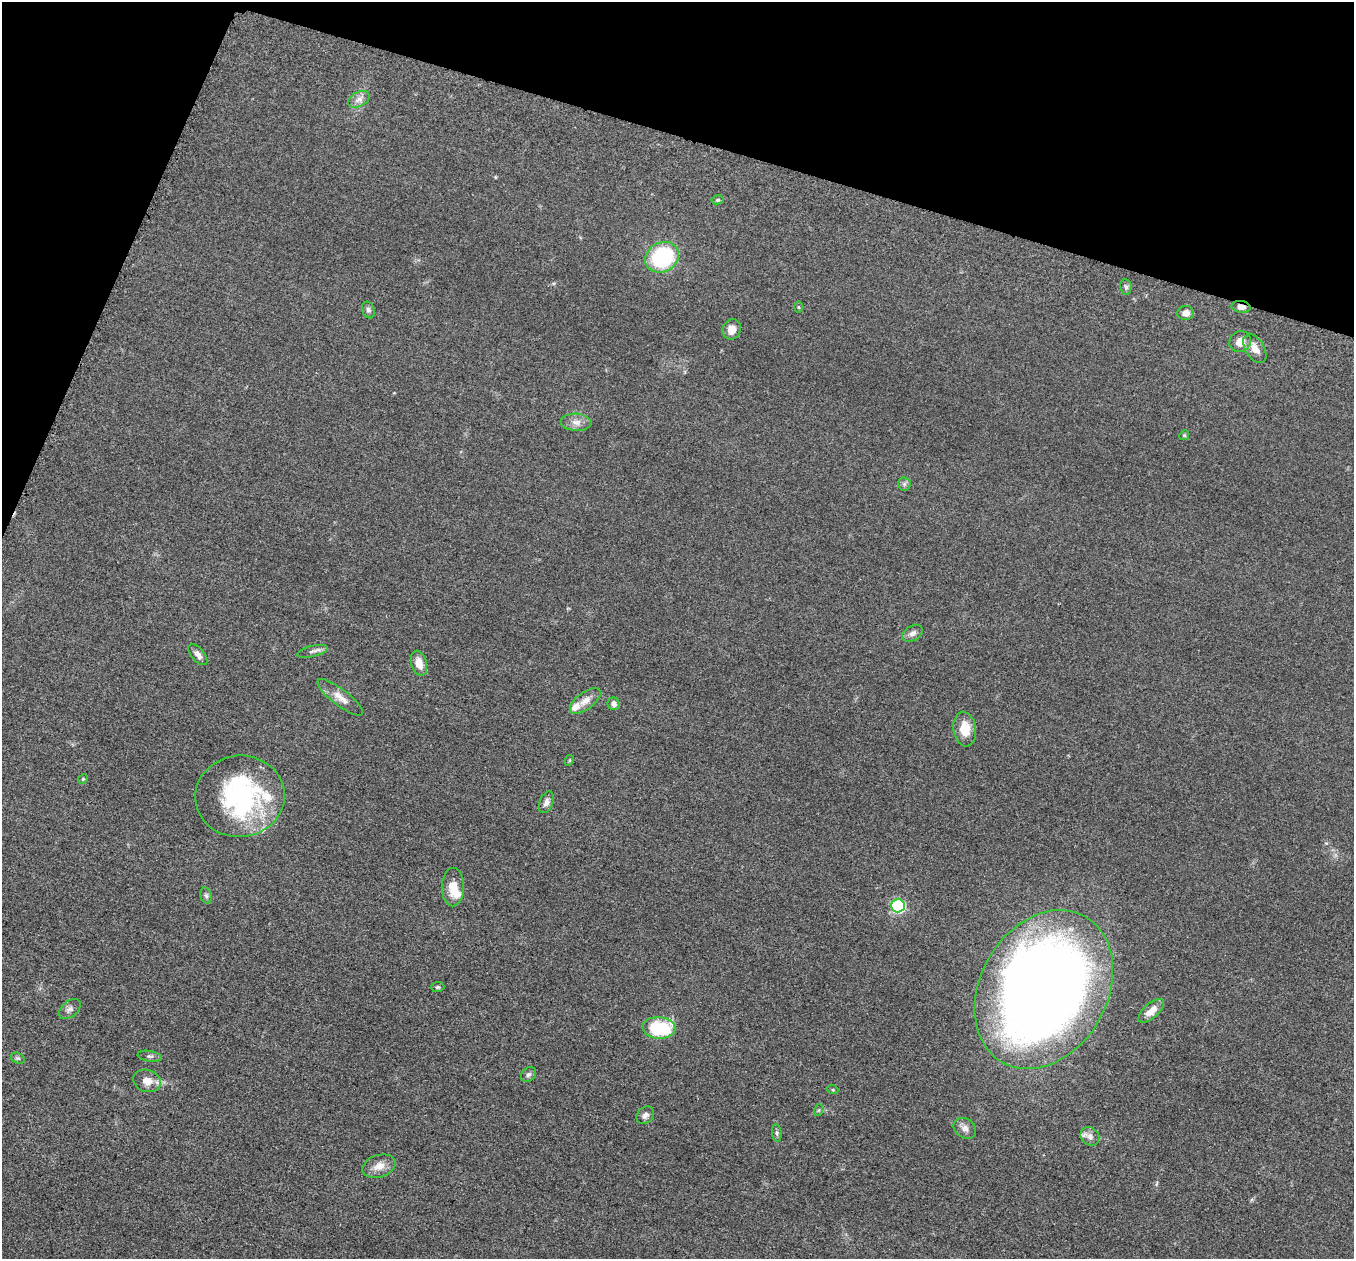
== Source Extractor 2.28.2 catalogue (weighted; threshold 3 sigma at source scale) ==
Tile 2 of 4 x 4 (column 2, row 1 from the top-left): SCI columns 1385-2736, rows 3968-5224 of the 5457 x 5502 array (HDU 1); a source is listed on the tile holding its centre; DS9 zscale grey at full resolution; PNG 1356 x 1261 px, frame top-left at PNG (2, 2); each listed source drawn as its Kron ellipse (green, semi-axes under 4 px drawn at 4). Shown black and unused: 15% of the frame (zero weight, under 3 of 5 exposures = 3% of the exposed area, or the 3 px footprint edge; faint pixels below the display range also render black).
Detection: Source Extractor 2.28.2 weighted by HDU 2 'WHT'; one run over the whole footprint, this tile lists its part. Background 0.0534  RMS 0.006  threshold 0.027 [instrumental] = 3 sigma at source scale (4.5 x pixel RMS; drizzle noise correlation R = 1.50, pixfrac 1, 0.05/0.05 arcsec/px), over >= 5 px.
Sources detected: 49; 1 inside a brighter object's white glare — neither listed nor drawn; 3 inside a brighter listed object's ellipse — not listed separately; the other 45 listed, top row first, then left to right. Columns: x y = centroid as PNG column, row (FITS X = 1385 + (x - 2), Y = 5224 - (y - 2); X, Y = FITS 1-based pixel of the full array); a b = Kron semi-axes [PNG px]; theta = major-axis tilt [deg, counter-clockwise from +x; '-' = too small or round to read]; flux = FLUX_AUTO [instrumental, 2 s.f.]
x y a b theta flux
359 99 11 7 27 3.4
717 200 6 4 11 0.83
662 257 17 14 30 55
1126 287 8 5 -82 1.5
799 307 6 4 -89 0.8
1241 307 9 6 -5 3.3
368 310 8 6 -71 1.6
1186 313 8 7 - 3.9
732 329 10 9 - 5.6
1240 341 11 10 - 5.9
1255 349 16 9 -58 5.7
576 422 15 8 -4 4.3
1184 435 5 4 - 0.77
904 484 6 6 - 1.5
913 633 11 7 30 2.6
312 651 15 5 13 2.3
198 655 12 6 -50 3
419 663 13 7 -74 6.7
340 697 28 8 -37 6.3
585 701 18 8 37 5.4
613 704 6 6 - 2.8
965 729 17 11 -82 10
569 760 5 4 - 0.73
83 779 5 4 - 0.71
240 796 45 41 6 89
546 802 11 6 68 3
453 887 19 11 90 9
206 895 8 6 -74 1.4
898 906 7 6 - 81
437 987 7 5 0 1.1
1044 990 84 63 60 790
70 1009 12 8 38 2.7
1151 1011 16 7 41 6.2
659 1028 16 10 -3 39
150 1056 12 5 -9 1.6
18 1058 7 5 -19 1.1
528 1075 8 6 43 1.5
147 1081 14 11 -18 6.4
833 1090 5 3 - 0.59
819 1110 6 4 70 0.74
645 1115 10 7 45 2.7
965 1128 12 9 -35 3.3
777 1133 9 4 -83 1.2
1090 1136 10 8 -41 3.4
379 1166 17 11 17 6
Overlapping masked pixels (flux is a lower limit): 1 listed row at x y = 1241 307